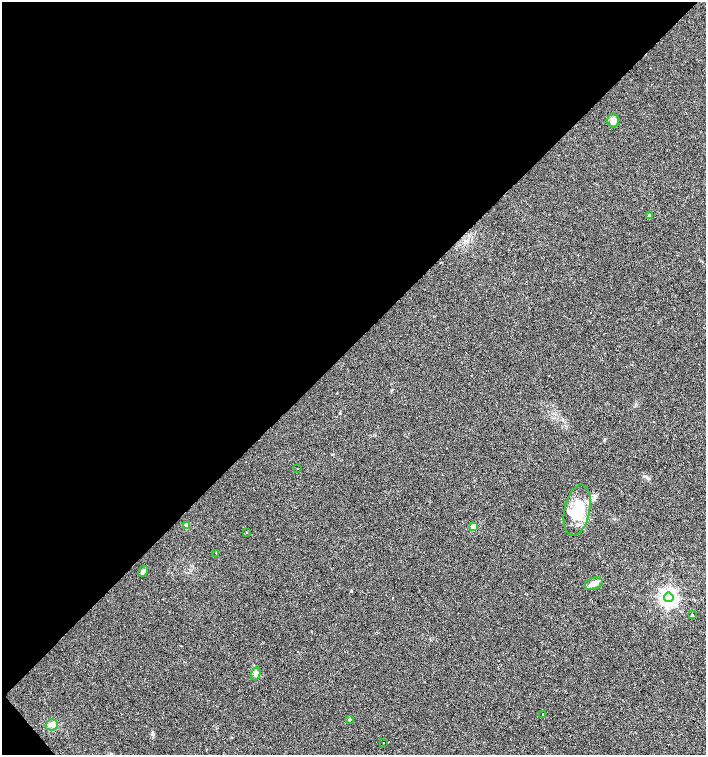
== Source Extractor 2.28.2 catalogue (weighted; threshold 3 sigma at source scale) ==
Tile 5 of 4 x 4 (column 1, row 2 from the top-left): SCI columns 213-1620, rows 3009-4513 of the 5995 x 6021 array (HDU 1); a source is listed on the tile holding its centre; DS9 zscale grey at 2 x 2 block average (1 PNG px = mean of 2 x 2 image px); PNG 708 x 757 px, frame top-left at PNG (2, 2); each listed source drawn as its Kron ellipse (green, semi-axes under 4 px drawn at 4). Shown black and unused: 46% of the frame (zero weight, under 2 of 3 exposures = <1% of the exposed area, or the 3 px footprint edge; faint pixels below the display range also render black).
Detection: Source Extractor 2.28.2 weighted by HDU 2 'WHT'; one run over the whole footprint, this tile lists its part. Background 0.0249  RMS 0.0061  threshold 0.0274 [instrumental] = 3 sigma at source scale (4.5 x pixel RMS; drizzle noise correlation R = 1.50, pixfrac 1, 0.0396/0.0396 arcsec/px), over >= 5 px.
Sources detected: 25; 7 cosmic-ray / hot-pixel residue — neither listed nor drawn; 1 inside a brighter listed object's ellipse — not listed separately; the other 17 listed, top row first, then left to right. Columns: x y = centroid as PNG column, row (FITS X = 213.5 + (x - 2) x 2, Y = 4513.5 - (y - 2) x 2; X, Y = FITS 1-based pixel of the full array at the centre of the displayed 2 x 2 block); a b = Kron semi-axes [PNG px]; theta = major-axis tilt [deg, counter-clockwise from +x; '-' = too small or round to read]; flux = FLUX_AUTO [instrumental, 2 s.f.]
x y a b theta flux
613 120 7 6 - 7.6
649 215 4 3 - 1.2
298 469 2 2 - 0.74
577 510 26 12 78 46
187 525 3 3 - 15
473 527 3 3 - 15
246 532 2 2 - 1.6
215 553 2 2 - 0.56
143 571 6 4 63 4.2
594 584 9 5 21 7.5
669 597 5 4 - 640
693 615 2 2 - 2.8
256 674 7 4 67 4.1
543 714 2 2 - 0.63
349 719 3 2 - 1.8
52 725 6 5 - 4.6
384 742 2 2 - 2.1
Diffuse or blended objects may show on this block-average render without a row.